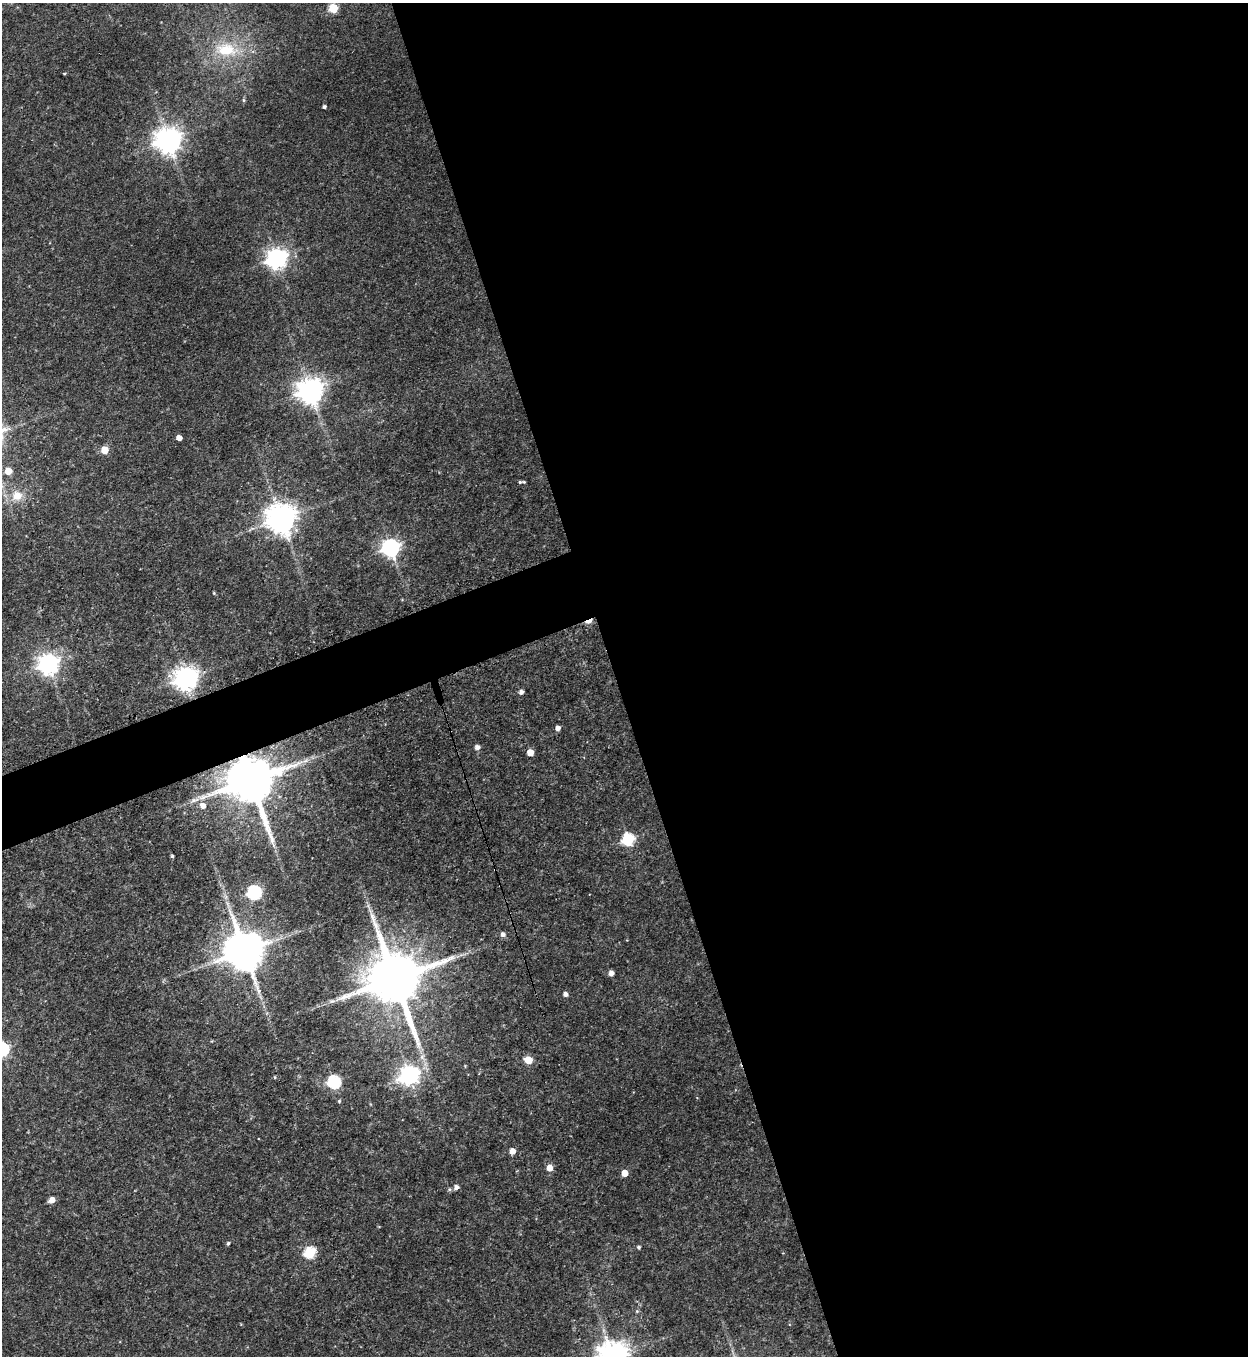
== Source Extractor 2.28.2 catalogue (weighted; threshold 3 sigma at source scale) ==
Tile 8 of 4 x 4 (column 4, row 2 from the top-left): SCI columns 4018-5263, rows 2728-4081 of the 5414 x 5454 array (HDU 1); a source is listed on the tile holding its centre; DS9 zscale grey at full resolution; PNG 1250 x 1358 px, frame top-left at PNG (2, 3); no overlay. Shown black and unused: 53% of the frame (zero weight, under 3 of 4 exposures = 3% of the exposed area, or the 3 px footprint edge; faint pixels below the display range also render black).
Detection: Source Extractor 2.28.2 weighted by HDU 2 'WHT'; one run over the whole footprint, this tile lists its part. Background 0.175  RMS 0.0097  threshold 0.0434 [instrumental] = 3 sigma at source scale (4.5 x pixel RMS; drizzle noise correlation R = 1.50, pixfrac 1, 0.05/0.05 arcsec/px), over >= 5 px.
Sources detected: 46; all 46 listed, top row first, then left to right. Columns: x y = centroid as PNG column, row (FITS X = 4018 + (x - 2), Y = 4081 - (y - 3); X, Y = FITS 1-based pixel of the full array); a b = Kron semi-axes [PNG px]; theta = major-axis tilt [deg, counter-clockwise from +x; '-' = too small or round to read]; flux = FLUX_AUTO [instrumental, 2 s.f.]
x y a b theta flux
333 8 5 5 - 36
226 50 28 17 -4 33
244 100 6 4 -89 1.1
324 107 4 3 - 2
168 140 8 8 - 930
276 258 8 7 - 500
310 391 8 8 - 940
179 438 4 4 - 5.9
104 450 5 5 - 14
8 471 5 5 - 13
520 482 5 4 - 1.4
17 496 13 12 - 13
281 519 9 9 - 1400
390 547 7 7 - 320
589 621 8 3 18 13
48 664 7 7 - 470
185 678 8 8 - 710
521 692 5 4 - 3.4
558 728 5 4 - 4.1
477 747 5 5 - 3.8
530 752 5 5 - 9.8
305 761 7 4 19 2.6
250 780 14 13 - 4800
202 806 6 5 - 6.5
628 839 6 6 - 89
172 856 3 3 - 1.3
254 893 6 6 - 130
503 934 5 5 - 3.4
244 951 11 10 - 3200
611 973 5 4 - 5
394 979 17 14 -71 6400
565 994 5 4 - 3.5
528 1060 5 5 - 20
409 1075 7 7 - 430
275 1077 4 3 - 0.8
334 1082 6 6 - 110
339 1101 4 4 - 1.1
512 1151 5 5 - 7.2
549 1168 5 5 - 9.8
625 1173 5 5 - 11
456 1187 6 6 - 3.6
52 1200 5 5 - 7.1
228 1243 4 3 - 1.6
638 1247 4 4 - 1.8
310 1253 6 6 - 68
613 1356 9 8 - 1300
Overlapping masked pixels (flux is a lower limit): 2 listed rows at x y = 589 621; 250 780
Isophote crosses this tile's border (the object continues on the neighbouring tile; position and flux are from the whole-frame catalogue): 1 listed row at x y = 613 1356